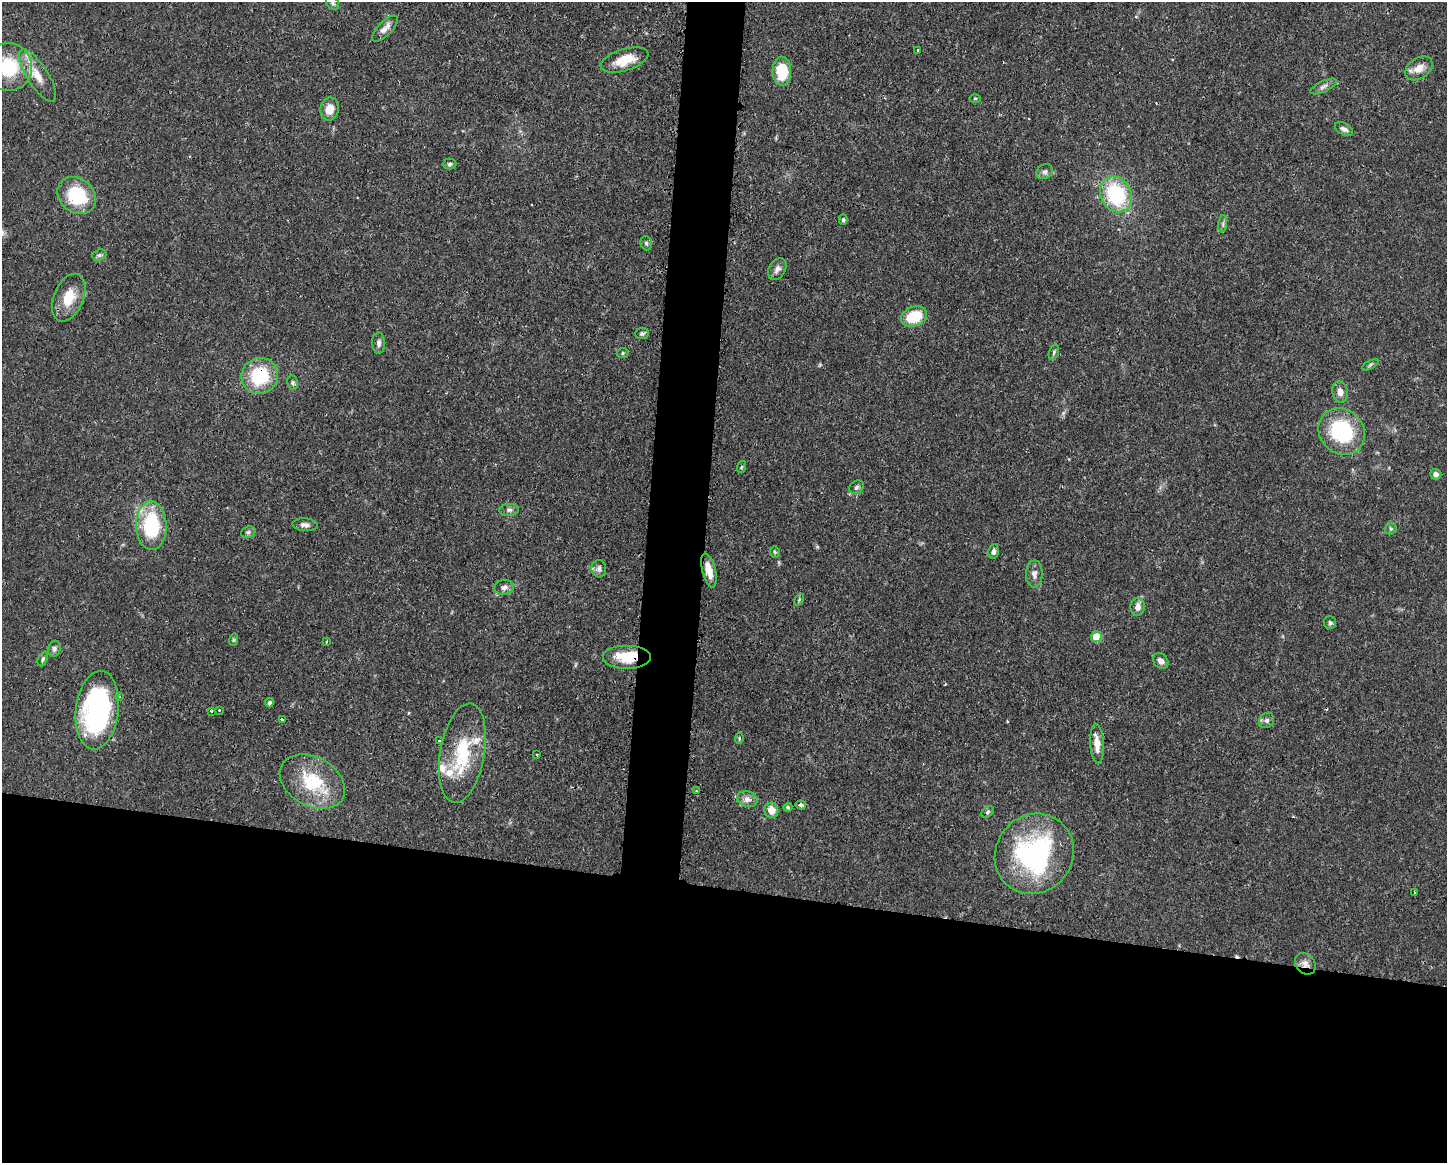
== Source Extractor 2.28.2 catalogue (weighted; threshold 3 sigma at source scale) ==
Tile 11 of 3 x 4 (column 2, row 4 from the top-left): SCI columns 1561-3005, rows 1-1161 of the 4681 x 4647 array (HDU 1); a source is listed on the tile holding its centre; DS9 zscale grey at full resolution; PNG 1449 x 1165 px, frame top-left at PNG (2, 2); each listed source drawn as its Kron ellipse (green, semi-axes under 4 px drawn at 4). Shown black and unused: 27% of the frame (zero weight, under 3 of 4 exposures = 1% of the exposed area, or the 3 px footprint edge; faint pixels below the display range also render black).
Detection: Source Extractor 2.28.2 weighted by HDU 2 'WHT'; one run over the whole footprint, this tile lists its part. Background 0.0413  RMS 0.0028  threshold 0.0125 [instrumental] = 3 sigma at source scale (4.5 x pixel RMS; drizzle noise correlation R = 1.50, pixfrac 1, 0.05/0.05 arcsec/px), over >= 5 px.
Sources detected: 87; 1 too faint to see at this stretch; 3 cosmic-ray / hot-pixel residue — neither listed nor drawn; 5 inside a brighter listed object's ellipse — not listed separately; the other 78 listed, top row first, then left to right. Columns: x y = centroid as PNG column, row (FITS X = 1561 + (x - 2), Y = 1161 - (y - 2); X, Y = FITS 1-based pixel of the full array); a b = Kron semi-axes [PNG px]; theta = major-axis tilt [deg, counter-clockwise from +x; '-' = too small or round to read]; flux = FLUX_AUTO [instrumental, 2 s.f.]
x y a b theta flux
333 3 7 6 - 0.75
385 28 17 7 45 2
918 50 2 2 - 0.26
624 60 25 11 18 6.6
9 67 24 23 - 15
1419 68 15 10 34 3
782 71 14 9 -89 10
38 76 30 10 -57 4.8
1324 86 14 5 25 1.1
975 98 5 3 - 0.28
329 109 11 9 81 3.4
1344 129 10 6 -28 0.97
450 164 7 5 1 0.55
1045 172 9 7 32 0.98
1116 194 18 15 -65 22
77 196 20 17 -40 15
843 220 5 4 - 0.49
1223 224 9 4 82 0.67
646 243 7 5 -75 0.62
99 255 7 5 20 0.61
777 269 12 8 57 1.5
69 298 25 15 67 6.3
914 316 13 9 22 9.4
642 334 7 5 6 0.57
379 343 10 6 -88 1
1054 352 8 5 72 0.55
623 353 6 5 - 0.47
1370 365 9 4 30 0.5
260 376 18 18 - 15
292 383 7 5 -77 0.57
1340 392 10 7 -77 2
1342 432 25 22 -44 23
741 467 6 4 70 0.36
1436 474 5 5 - 0.89
857 487 8 6 33 0.71
509 510 10 6 1 0.9
305 525 12 6 -5 1.2
151 526 24 15 -88 20
1391 529 6 5 - 0.48
248 532 7 5 21 0.6
994 551 7 5 81 0.95
775 552 5 5 - 0.38
599 569 8 7 - 0.97
709 570 17 6 -76 3.8
1034 574 14 8 89 1.6
504 587 10 7 10 1.3
799 600 6 4 57 0.37
1138 607 9 7 83 1.8
1330 623 6 6 - 0.67
1096 637 5 5 - 6.4
233 640 6 4 72 0.39
326 642 3 2 - 0.19
54 649 8 6 76 0.82
627 657 24 12 0 8.7
43 659 7 4 68 0.54
1161 661 8 6 -47 1.1
119 697 3 3 - 0.5
269 703 5 4 - 0.73
97 710 39 21 83 52
219 710 3 3 - 0.29
211 711 3 3 - 0.44
282 719 3 3 - 1.6
1267 720 8 7 - 0.89
739 738 6 4 85 0.37
439 741 3 3 - 0.56
1097 744 20 7 -87 3.1
462 753 50 22 80 17
537 755 4 2 - 0.21
312 782 35 24 -30 15
696 791 4 3 - 0.43
747 799 10 8 -20 1.6
801 805 5 3 - 2.9
788 807 5 4 - 0.59
771 810 8 7 - 3.7
988 812 7 5 43 0.55
1034 854 41 38 51 44
1415 893 3 2 - 0.41
1305 964 12 9 -47 1.7
Overlapping masked pixels (flux is a lower limit): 4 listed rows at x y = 260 376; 627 657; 462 753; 1305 964
Isophote crosses this tile's border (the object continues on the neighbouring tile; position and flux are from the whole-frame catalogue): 2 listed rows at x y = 333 3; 9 67